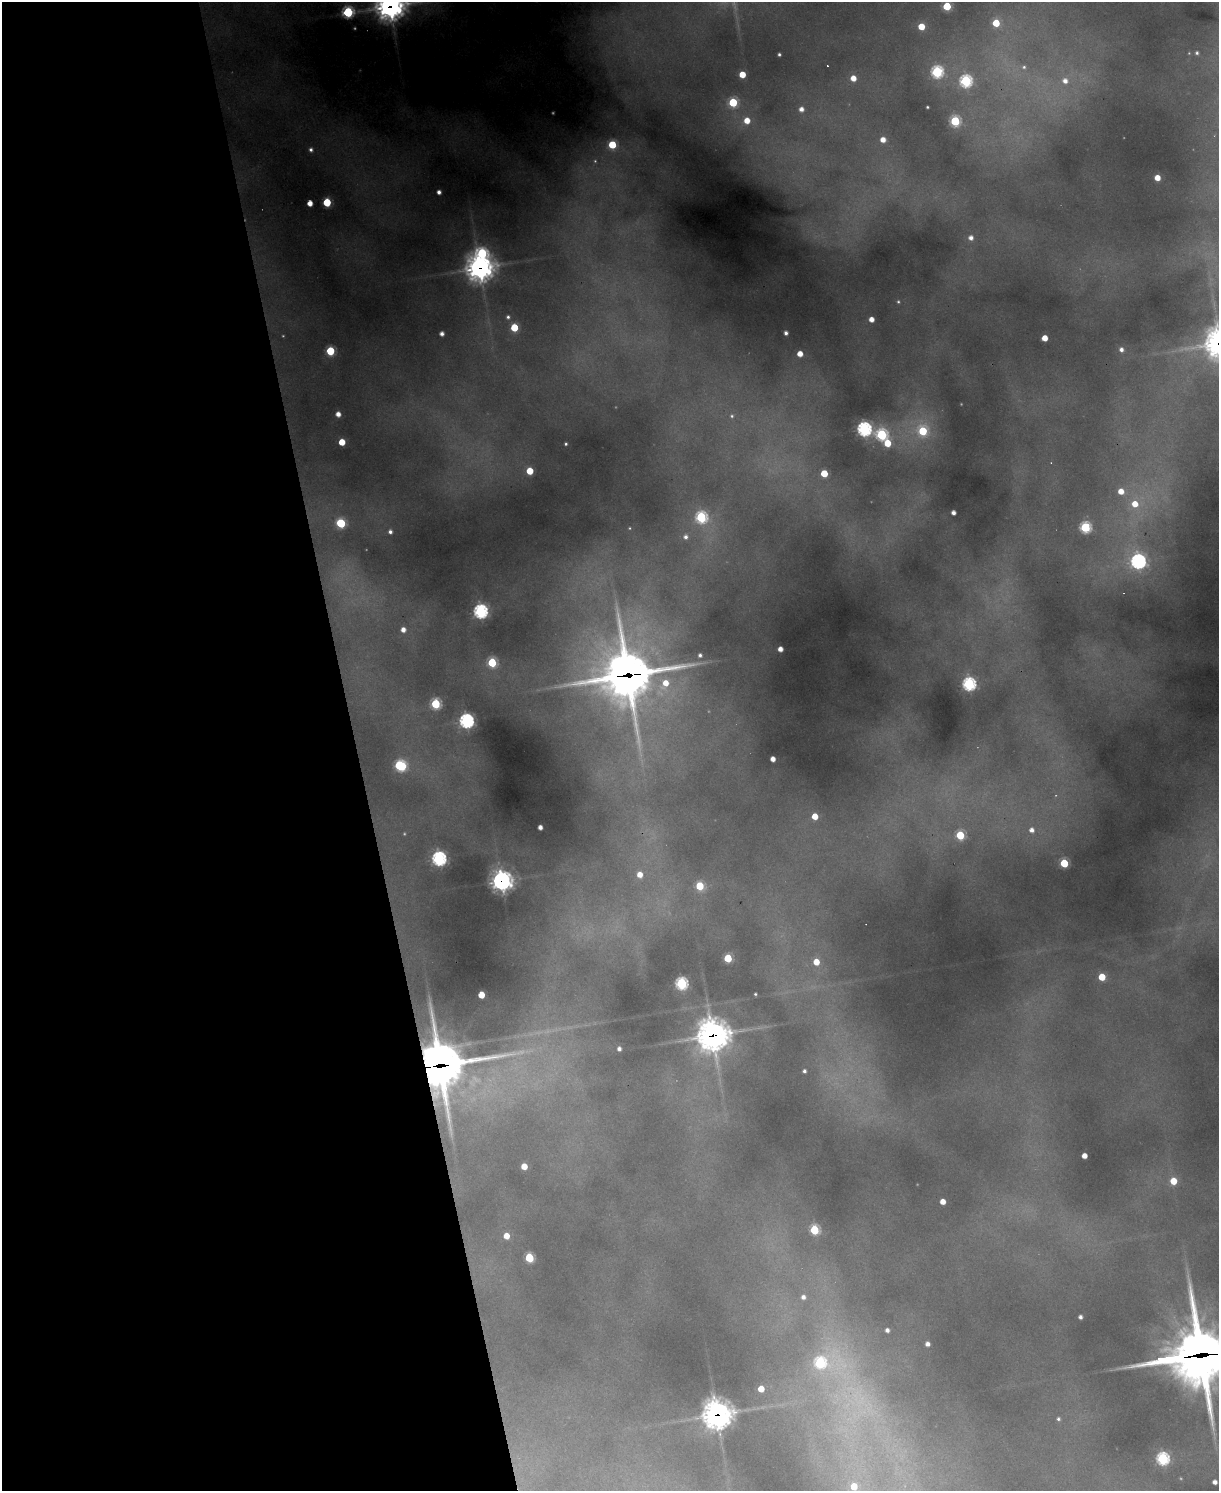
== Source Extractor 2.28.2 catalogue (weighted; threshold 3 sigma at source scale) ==
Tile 5 of 4 x 3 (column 1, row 2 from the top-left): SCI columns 1-1217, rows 1738-3226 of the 4869 x 4851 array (HDU 1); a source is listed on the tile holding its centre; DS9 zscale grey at full resolution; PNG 1221 x 1493 px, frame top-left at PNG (2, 2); no overlay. Shown black and unused: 29% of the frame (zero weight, under 2 of 3 exposures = <1% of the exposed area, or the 3 px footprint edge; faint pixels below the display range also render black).
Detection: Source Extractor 2.28.2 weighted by HDU 2 'WHT'; one run over the whole footprint, this tile lists its part. Background 0.716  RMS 0.024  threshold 0.108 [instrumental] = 3 sigma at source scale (4.5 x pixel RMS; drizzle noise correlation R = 1.50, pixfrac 1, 0.05/0.05 arcsec/px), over >= 5 px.
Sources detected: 125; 11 too faint to see at this stretch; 1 inside a brighter object's white glare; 1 cosmic-ray / hot-pixel residue — not listed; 7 inside a brighter listed object's ellipse — not listed separately; the other 105 listed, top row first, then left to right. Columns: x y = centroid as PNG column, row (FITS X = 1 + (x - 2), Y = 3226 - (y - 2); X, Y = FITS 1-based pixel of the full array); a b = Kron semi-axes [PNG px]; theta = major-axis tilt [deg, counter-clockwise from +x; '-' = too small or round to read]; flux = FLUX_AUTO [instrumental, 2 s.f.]
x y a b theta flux
390 6 12 12 - 2900
947 6 5 5 - 140
348 12 6 6 - 360
996 23 5 5 - 88
921 27 5 5 - 65
1197 53 5 4 - 6.5
779 54 4 3 - 5.2
1024 67 7 7 - 9.8
937 72 6 6 - 420
742 74 5 4 - 64
853 78 5 5 - 34
966 81 6 6 - 470
1065 81 8 8 - 26
733 102 5 5 - 180
927 107 3 3 - 3.5
801 109 5 5 - 18
747 121 5 5 - 45
955 121 6 6 - 210
883 140 5 5 - 29
612 145 5 5 - 140
311 150 5 5 - 8.8
1157 178 5 4 - 40
439 192 4 4 - 15
327 202 5 5 - 150
310 203 5 4 - 33
971 238 5 5 - 17
482 253 7 6 - 360
480 268 11 10 - 2600
898 302 5 4 - 4
508 317 4 4 - 6.3
871 319 4 4 - 26
514 327 5 5 - 110
786 333 4 4 - 11
442 334 4 4 - 15
1045 338 5 4 - 42
1121 349 5 4 - 11
330 351 5 5 - 180
800 354 5 4 - 37
338 414 4 4 - 24
732 416 6 5 - 5.4
864 429 7 7 - 600
923 431 7 7 - 160
882 435 6 6 - 360
342 442 5 5 - 69
887 443 6 5 - 72
566 444 3 3 - 4.6
530 471 5 5 - 87
824 473 5 5 - 90
1121 491 6 5 - 39
1135 504 7 7 - 50
953 513 4 4 - 16
701 517 6 6 - 360
341 523 6 5 - 200
1085 527 6 5 - 330
390 532 5 4 - 9.5
685 537 7 7 - 13
1138 561 8 8 - 780
480 611 6 6 - 700
403 630 5 5 - 21
780 649 4 4 - 25
700 655 4 4 - 7.8
492 662 5 5 - 200
629 675 29 28 - 6500
665 683 9 7 57 46
969 684 6 6 - 540
436 704 5 5 - 260
466 721 6 6 - 740
773 759 4 4 - 25
400 766 7 6 - 340
815 816 5 5 - 53
540 827 4 4 - 18
1032 830 6 6 - 19
960 835 5 5 - 180
439 859 7 6 - 640
1064 863 5 5 - 140
640 875 7 6 - 34
502 881 9 8 - 1600
700 886 5 5 - 150
728 958 5 5 - 150
816 962 5 5 - 50
1102 977 5 5 - 85
681 983 6 5 - 480
755 994 3 3 - 3.8
481 995 5 4 - 78
712 1035 14 13 - 4200
619 1049 4 4 - 12
441 1066 28 26 -86 5800
804 1071 4 3 - 7.9
1084 1156 4 4 - 30
524 1166 5 4 - 60
1173 1181 5 5 - 70
943 1201 4 4 - 30
814 1230 5 5 - 210
506 1236 5 4 - 40
529 1258 5 5 - 190
803 1297 6 6 - 16
1080 1317 4 4 - 11
927 1344 4 4 - 15
1199 1355 44 26 7 15000
761 1389 5 4 - 52
855 1406 103 86 -87 1100
717 1415 12 12 - 2900
1058 1419 5 5 - 6.6
1163 1459 6 6 - 510
1215 1482 5 4 - 18
Overlapping masked pixels (flux is a lower limit): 8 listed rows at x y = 390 6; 480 268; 629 675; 502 881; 712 1035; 441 1066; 1199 1355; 717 1415
Isophote crosses this tile's border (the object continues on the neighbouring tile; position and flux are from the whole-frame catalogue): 2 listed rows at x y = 390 6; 1199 1355